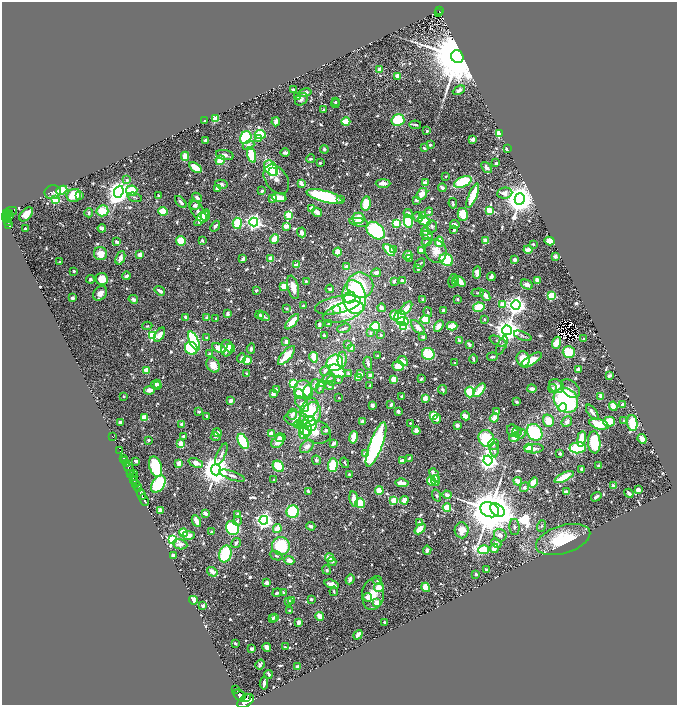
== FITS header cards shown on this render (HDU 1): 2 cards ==
NAXIS1  =                 1349
NAXIS2  =                 1406

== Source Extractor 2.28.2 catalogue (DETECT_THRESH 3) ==
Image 1349 x 1406 px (HDU 1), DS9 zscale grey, zoomed out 1/2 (1 PNG px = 2 x 2 image px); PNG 679 x 707 px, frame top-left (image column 1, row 1406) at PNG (2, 2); each listed source drawn as its Kron ellipse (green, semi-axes under 4 px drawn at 4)
Background 0.652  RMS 0.021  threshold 0.062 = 3 sigma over >= 5 px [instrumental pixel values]
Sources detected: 933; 47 cannot appear on this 1/2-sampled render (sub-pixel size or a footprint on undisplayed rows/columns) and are neither listed nor drawn; of the other 886, the 500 brightest by FLUX_AUTO listed and drawn (386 fainter detections omitted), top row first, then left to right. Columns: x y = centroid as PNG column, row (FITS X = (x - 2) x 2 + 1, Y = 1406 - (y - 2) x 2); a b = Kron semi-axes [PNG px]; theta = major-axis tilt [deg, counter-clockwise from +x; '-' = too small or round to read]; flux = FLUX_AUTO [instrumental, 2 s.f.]
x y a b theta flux
439 11 2 1 - 60
439 13 3 2 - 82
457 57 6 6 - 62000
379 70 4 3 - 33
398 76 3 3 - 56
293 90 4 2 - 11
459 90 6 3 27 17
305 93 7 4 11 15
297 96 4 2 - 6.7
301 99 7 5 40 14
336 102 3 3 - 6.7
335 104 4 3 - 8.5
324 109 3 2 - 6.7
215 119 3 3 - 170
205 120 2 2 - 7.4
398 120 6 5 - 180
276 122 4 2 - 36
346 122 4 3 - 99
415 125 6 3 -7 9.3
427 131 3 2 - 8.4
499 133 3 3 - 120
260 134 5 4 - 110
246 138 6 5 - 310
258 138 4 3 - 33
473 139 3 3 - 35
205 140 2 2 - 32
248 145 6 4 24 18
430 145 2 2 - 27
424 148 4 2 - 8
324 149 4 4 - 10
507 149 3 2 - 21
285 153 5 3 - 16
225 155 9 5 -11 15
251 155 8 4 -74 190
185 156 4 3 - 67
310 159 4 3 - 8.9
220 160 5 4 - 96
320 163 3 3 - 7.3
496 163 3 2 - 14
195 167 7 3 -35 100
486 167 6 3 -48 14
271 168 9 6 -56 270
272 171 4 3 - 730
446 176 2 2 - 9.9
276 179 16 11 -55 42
127 180 3 3 - 12
463 182 9 5 22 240
301 183 4 2 - 33
383 183 7 3 0 38
425 183 2 2 - 78
221 184 6 4 -12 14
217 188 3 3 - 25
442 188 4 3 - 18
62 190 6 4 24 130
132 191 5 5 - 160
262 191 3 2 - 11
53 192 8 7 - 14
119 192 6 4 68 4600
505 193 8 5 6 32
422 194 6 4 56 47
74 195 7 6 - 110
80 195 2 2 - 24
159 196 3 2 - 7.9
324 196 18 5 -15 470
473 196 13 3 67 200
135 197 7 3 -16 7.2
197 197 5 3 - 17
273 198 4 3 - 56
279 198 7 4 -6 63
55 199 3 3 - 340
520 199 5 5 - 9800
340 200 4 3 - 8
416 200 4 3 - 9.3
181 202 7 3 -48 13
453 203 5 2 - 7.7
366 204 7 5 81 99
195 205 5 4 - 9.6
312 209 3 3 - 29
489 210 4 3 - 200
102 211 6 5 - 97
163 211 5 4 - 89
198 211 13 6 -56 19
10 212 7 3 22 130
317 212 5 3 - 38
429 212 4 3 - 7.7
7 213 2 2 - 320
89 213 4 3 - 9.4
408 213 5 4 - 20
10 214 3 2 - 78
26 214 8 5 49 90
463 214 6 5 - 91
6 215 2 2 - 230
289 215 4 3 - 260
9 216 2 2 - 92
205 216 5 3 - 37
422 216 3 3 - 25
418 217 5 3 - 11
5 218 2 2 - 200
202 218 10 4 49 100
358 218 6 5 - 65
8 220 3 2 - 110
408 221 7 4 -77 250
424 221 6 4 -26 82
7 222 2 1 - 160
254 222 4 4 - 1900
359 222 9 4 -13 28
237 223 5 4 - 200
397 223 3 3 - 330
8 224 4 2 - 130
455 225 5 2 - 22
215 226 6 3 51 15
286 226 3 3 - 40
432 226 6 5 - 10
25 228 2 2 - 19
102 228 4 3 - 13
454 230 3 2 - 9.4
376 231 10 7 -40 610
426 231 4 4 - 17
302 232 5 4 - 19
427 235 6 3 -20 20
274 239 5 3 - 79
202 240 3 2 - 7
181 241 5 5 - 100
486 241 4 3 - 47
550 241 5 4 - 46
117 242 3 2 - 21
427 242 5 3 - 14
439 242 5 4 - 83
533 244 3 3 - 11
389 250 7 3 -46 140
393 250 3 3 - 8.4
421 250 4 3 - 24
528 250 4 3 - 41
436 251 12 10 -65 54
338 252 4 4 - 66
100 254 7 6 - 55
140 255 4 4 - 28
408 255 5 3 - 87
555 256 2 2 - 55
120 258 7 4 67 21
271 258 3 2 - 80
410 258 3 3 - 7.3
243 259 3 2 - 22
446 260 7 6 - 250
515 260 2 2 - 78
60 262 3 2 - 6.3
420 263 6 3 39 8.1
297 265 4 3 - 48
346 267 2 2 - 27
418 268 3 2 - 12
74 271 2 2 - 9.4
376 273 5 4 - 18
477 273 6 4 85 31
126 276 4 3 - 9.3
491 277 4 3 - 24
90 279 4 4 - 11
102 279 6 6 - 79
537 280 3 3 - 39
306 281 3 2 - 9.7
394 281 3 2 - 9.2
402 281 3 3 - 6.3
453 281 7 3 77 24
455 282 4 3 - 13
460 282 6 3 -38 57
527 284 6 4 -26 21
360 285 13 13 - 300
284 287 3 2 - 110
293 287 12 5 -76 52
330 289 4 3 - 10
256 290 3 2 - 11
160 291 5 2 - 19
100 293 8 6 49 26
478 293 6 3 7 7
485 295 6 3 -53 27
552 295 3 3 - 270
354 297 17 11 -80 680
72 298 3 3 - 18
350 298 6 5 - 170
133 299 5 4 - 13
423 299 2 2 - 8
457 299 2 2 - 25
502 304 2 2 - 67
338 305 23 8 12 120
516 305 4 4 - 2900
303 306 2 2 - 7
479 307 6 4 10 100
287 308 4 3 - 6.6
382 308 4 3 - 18
406 308 8 3 50 60
336 309 3 2 - 50
444 311 4 3 - 25
343 312 21 9 18 110
428 312 5 3 - 7.6
227 314 3 2 - 30
260 315 4 3 - 8.3
394 315 5 4 - 100
264 316 6 3 -32 12
186 317 4 3 - 15
400 317 6 5 - 160
207 318 4 4 - 16
216 319 3 2 - 10
425 319 4 4 - 99
485 319 2 2 - 14
402 321 6 3 4 130
292 322 9 3 49 82
319 324 3 2 - 12
328 324 2 2 - 9.1
147 326 5 3 - 6.6
375 326 5 4 - 160
403 326 4 3 - 320
439 326 6 4 61 40
452 326 5 3 - 91
418 327 9 4 -46 33
344 328 7 3 18 8.4
507 330 5 5 - 5800
371 333 4 3 - 7.4
153 335 3 3 - 440
160 335 8 4 58 36
324 335 3 2 - 10
381 335 2 2 - 7.5
523 336 9 3 -22 8.1
423 337 3 2 - 12
207 338 3 2 - 7.7
583 339 3 2 - 8.2
459 340 4 2 - 19
194 341 10 4 -65 550
498 341 9 4 -25 12
286 342 4 3 - 19
556 343 6 4 68 44
348 344 3 3 - 9.6
469 345 3 3 - 14
502 345 10 2 65 6.5
191 348 7 6 - 400
219 348 7 3 -26 70
227 348 8 6 84 47
231 348 4 4 - 27
352 348 3 2 - 27
251 349 5 3 - 9.7
569 352 6 5 - 170
210 354 4 3 - 10
428 354 6 6 - 170
286 355 11 5 49 110
377 356 3 2 - 6.6
314 357 5 3 - 95
492 357 5 3 - 9.9
241 358 5 3 - 17
473 359 4 2 - 8.1
523 359 7 6 - 90
247 360 4 4 - 80
342 360 8 4 85 27
531 360 12 4 33 52
403 361 6 3 -42 26
335 363 8 8 - 270
368 363 6 3 -81 12
455 363 2 2 - 8.9
213 365 8 6 -61 47
398 366 6 5 - 75
578 369 4 3 - 18
147 370 4 4 - 40
325 370 5 4 - 14
337 371 9 5 -35 110
348 373 3 3 - 7.6
247 374 2 2 - 41
360 374 4 3 - 23
370 376 3 3 - 41
609 376 4 3 - 12
358 377 3 3 - 45
329 378 6 3 -2 8.3
394 379 4 4 - 51
421 379 3 2 - 11
332 380 5 4 - 7.1
338 380 3 3 - 7
156 384 5 3 - 17
294 384 3 3 - 270
315 384 5 4 - 25
321 384 3 2 - 79
158 385 4 3 - 12
370 385 2 2 - 9.3
329 386 4 4 - 13
556 386 8 6 -34 34
320 388 6 3 73 8.5
552 388 4 3 - 12
532 389 5 3 - 17
570 389 11 7 -46 28
149 390 6 4 9 42
276 390 3 3 - 8.9
303 390 9 8 - 96
443 390 5 3 - 11
479 390 8 4 50 99
308 391 6 5 - 58
470 392 5 5 - 130
273 394 4 3 - 22
299 394 5 4 - 74
124 396 2 2 - 6.4
402 396 3 3 - 7.7
601 396 3 2 - 61
339 398 2 2 - 8.7
425 398 4 3 - 39
566 400 13 11 -48 660
231 401 3 3 - 29
517 402 4 3 - 7.5
302 404 9 5 -52 49
372 405 3 3 - 21
391 405 3 2 - 15
623 405 3 2 - 31
613 406 4 3 - 55
562 407 4 3 - 35
309 408 11 8 56 62
398 411 3 3 - 17
199 412 2 2 - 15
496 412 4 3 - 11
592 412 9 3 -53 25
292 414 6 4 69 20
310 415 13 9 60 190
434 415 3 3 - 250
206 416 3 2 - 7.2
465 416 5 2 - 50
145 418 4 4 - 67
494 418 5 3 - 69
296 419 12 7 -5 74
437 419 5 4 - 16
363 421 3 2 - 30
548 421 6 5 - 86
624 421 2 2 - 32
121 422 3 3 - 17
567 422 6 4 50 26
609 422 6 5 - 140
410 423 2 2 - 7.4
632 423 8 5 -84 190
182 424 2 2 - 44
298 424 4 3 - 54
310 424 8 6 -64 160
599 424 10 5 -15 130
457 425 3 2 - 29
300 426 4 3 - 55
306 428 8 6 -67 280
326 430 3 3 - 13
416 431 4 3 - 56
513 431 6 5 - 28
304 432 6 5 - 82
317 432 14 11 -19 49
517 432 5 4 - 7.3
535 432 9 7 -55 250
217 433 5 3 - 26
271 433 4 3 - 30
521 434 5 4 - 9.1
183 436 4 3 - 8.5
113 437 2 1 - 18
216 437 5 3 - 7.8
353 437 6 3 80 97
514 437 5 3 - 33
280 438 5 3 - 30
486 439 9 7 -55 200
581 439 8 4 82 78
642 439 5 3 - 36
148 440 2 2 - 10
243 441 8 4 -64 280
278 442 7 5 45 40
594 442 11 6 -85 180
334 443 3 3 - 21
181 444 3 3 - 130
376 444 23 6 69 910
494 444 5 5 - 12
307 446 8 5 41 27
529 448 4 3 - 66
578 448 8 5 4 250
534 449 9 4 3 18
494 450 7 4 -80 16
120 451 2 1 - 170
560 453 2 2 - 36
221 454 11 3 65 14
366 454 4 3 - 35
123 458 3 1 - 300
409 458 4 3 - 7.8
125 460 3 2 - 1000
316 460 5 4 - 9.6
488 460 5 4 - 2900
136 461 3 2 - 15
402 461 4 3 - 60
126 463 3 2 - 520
179 463 3 3 - 46
196 463 8 3 -20 58
345 463 5 2 - 6.6
333 465 7 4 87 140
278 466 6 5 - 130
598 466 4 3 - 8
155 467 10 6 -73 340
129 469 6 3 -74 2000
581 469 4 2 - 17
216 470 5 5 - 9300
133 473 2 1 - 150
349 474 3 2 - 7.4
132 475 6 2 -45 440
434 475 7 3 -67 55
232 476 13 4 -19 17
564 477 10 4 27 95
134 479 4 1 - 270
274 480 2 2 - 17
431 481 5 4 - 98
435 481 5 4 - 28
518 481 4 2 - 48
402 483 7 3 -6 45
534 483 5 3 - 100
136 484 3 2 - 470
158 484 9 6 55 350
138 486 4 2 - 270
614 486 2 2 - 49
524 487 5 3 - 8.1
139 489 3 2 - 220
638 490 4 3 - 14
308 491 4 2 - 13
379 491 4 4 - 110
566 492 4 2 - 37
629 493 5 2 - 17
141 494 6 2 -67 1200
447 495 5 4 - 22
437 496 6 4 -70 9.2
596 497 5 2 - 11
354 499 8 3 -80 79
144 500 6 2 -68 1300
404 500 4 3 - 60
394 501 3 3 - 170
360 503 5 4 - 100
447 508 4 3 - 120
160 510 2 2 - 84
490 510 10 7 -20 31000
497 510 8 5 -41 2700
293 512 6 6 - 290
205 513 4 2 - 28
238 515 4 3 - 20
264 520 4 4 - 2000
196 521 6 3 -62 61
237 521 5 3 - 9.3
419 522 2 2 - 17
311 526 4 3 - 18
542 526 6 4 73 7.5
515 527 8 5 -87 12
232 528 7 6 - 480
277 528 4 3 - 61
420 529 6 4 43 63
462 530 8 7 - 50
211 532 2 2 - 12
183 533 4 4 - 110
188 535 6 4 0 43
500 535 6 6 - 19
172 539 4 3 - 560
563 539 28 14 16 220
236 543 5 3 - 17
496 543 5 4 - 14
180 544 7 5 -10 23
281 546 9 8 - 200
494 548 5 4 - 22
427 550 4 3 - 14
483 550 5 4 - 180
225 554 8 6 75 230
174 555 4 3 - 26
276 556 6 3 -24 8.7
330 558 4 4 - 56
289 560 5 4 - 38
332 562 4 3 - 10
327 570 5 4 - 8.6
486 570 3 3 - 14
212 572 5 4 - 24
476 574 2 2 - 9.8
350 579 5 3 - 16
377 580 5 4 - 7.7
267 583 3 3 - 22
332 584 7 4 -18 30
379 587 5 4 - 50
426 587 5 4 - 97
334 591 5 3 - 7.1
277 593 5 3 - 10
283 593 4 3 - 11
373 594 16 11 81 67
367 597 4 4 - 23
311 599 3 3 - 7.7
193 600 4 3 - 62
292 600 2 2 - 19
289 601 3 3 - 14
376 603 3 3 - 140
203 606 4 2 - 22
290 611 3 2 - 12
320 616 4 3 - 77
275 617 3 2 - 15
272 619 3 3 - 19
299 622 3 3 - 38
384 622 2 2 - 7.6
358 635 5 3 - 38
235 643 3 2 - 11
267 647 4 3 - 32
285 647 3 2 - 6.3
252 649 3 2 - 23
260 665 5 2 - 8.5
298 667 3 3 - 44
269 674 4 2 - 11
264 683 6 2 83 11
236 690 2 1 - 76
239 695 7 5 -46 2700
247 697 2 1 - 230
246 701 9 5 33 5300
At the frame edge (FLAGS 8, measured only in part): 1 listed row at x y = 246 701
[386 fainter detections neither listed nor drawn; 47 sub-pixel or undisplayed-footprint detections neither listed nor drawn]